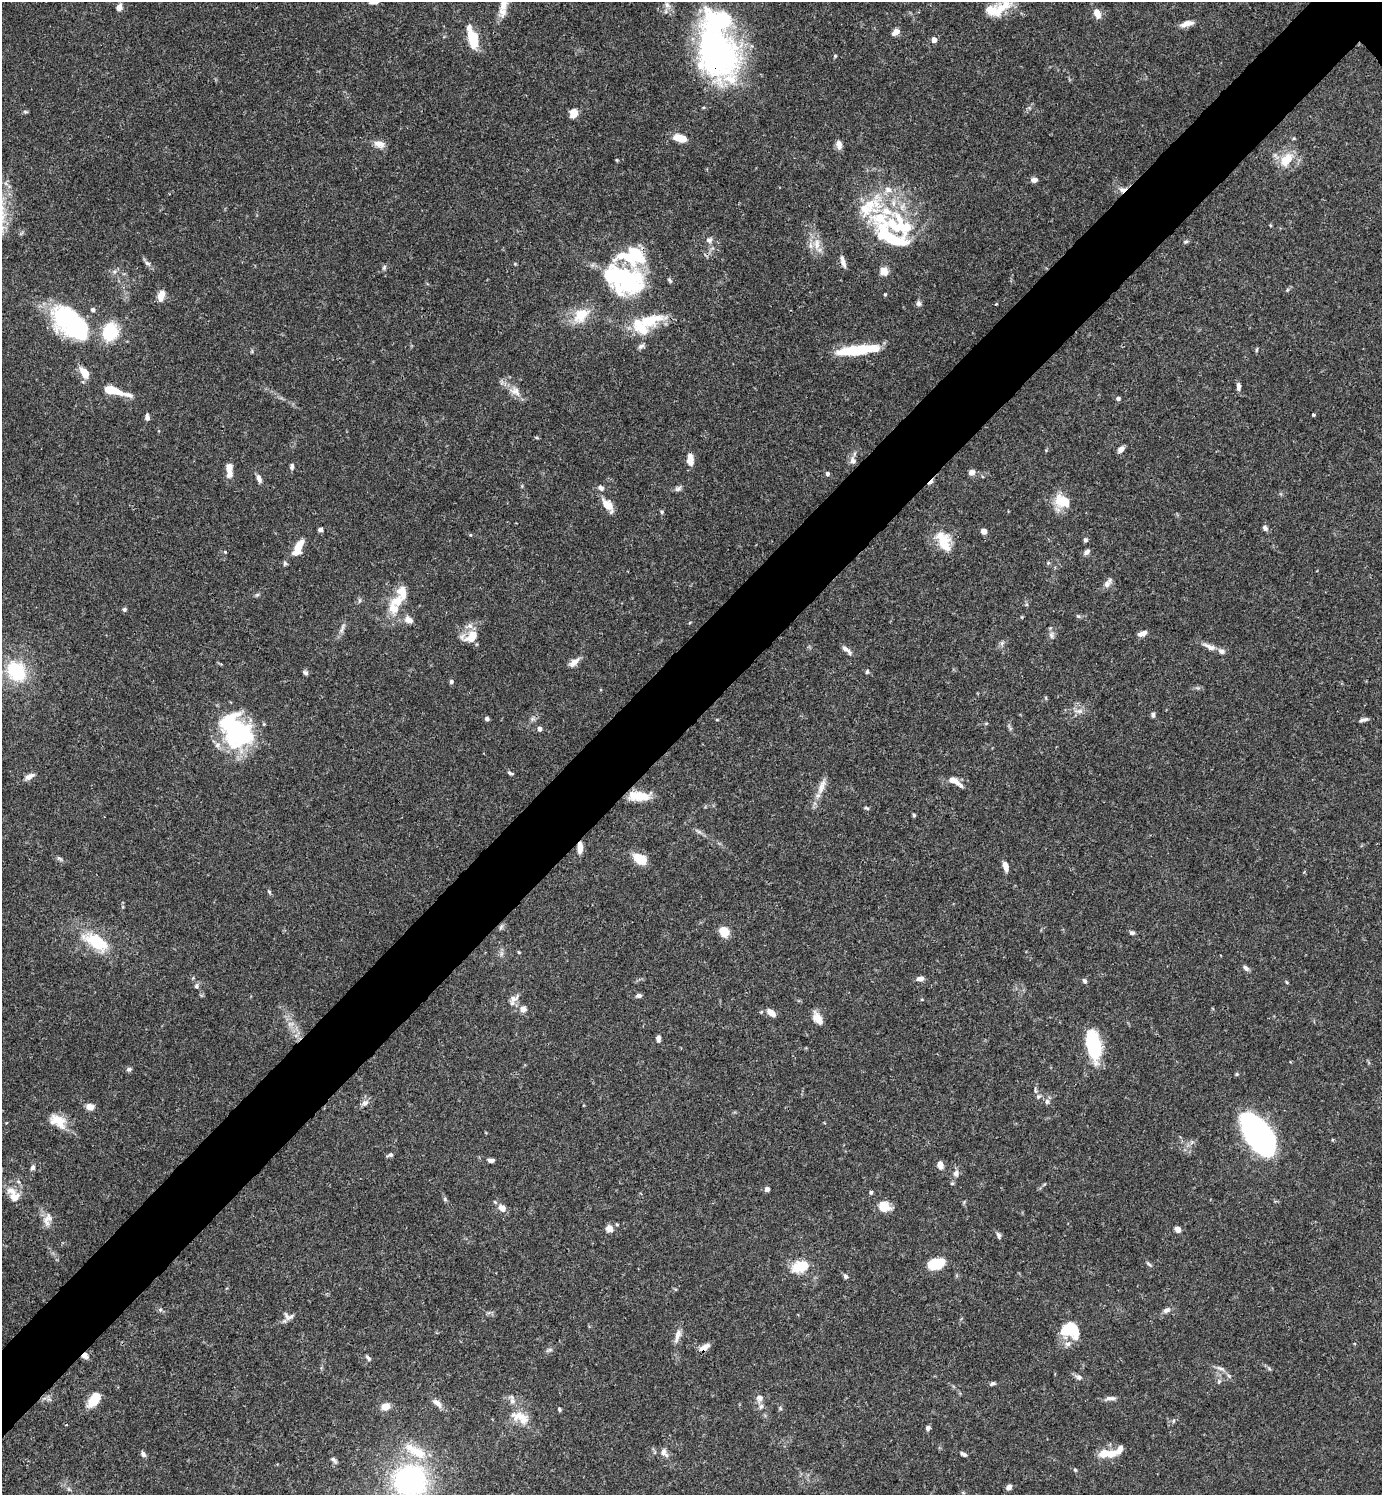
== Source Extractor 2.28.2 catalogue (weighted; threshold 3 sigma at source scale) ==
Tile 7 of 4 x 4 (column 3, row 2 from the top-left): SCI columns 3062-4441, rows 2989-4481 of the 5979 x 5980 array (HDU 1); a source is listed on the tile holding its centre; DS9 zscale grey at full resolution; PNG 1384 x 1497 px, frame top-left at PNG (2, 2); no overlay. Shown black and unused: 6% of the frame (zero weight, under 3 of 4 exposures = <1% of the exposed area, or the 3 px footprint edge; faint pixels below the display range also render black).
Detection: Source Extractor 2.28.2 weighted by HDU 2 'WHT'; one run over the whole footprint, this tile lists its part. Background 0.0656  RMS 0.0031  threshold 0.0141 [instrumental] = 3 sigma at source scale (4.5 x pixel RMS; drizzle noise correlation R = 1.50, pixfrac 1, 0.05/0.05 arcsec/px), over >= 5 px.
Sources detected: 228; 8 inside a brighter object's white glare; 1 cosmic-ray / hot-pixel residue — not listed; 31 inside a brighter listed object's ellipse — not listed separately; the other 188 listed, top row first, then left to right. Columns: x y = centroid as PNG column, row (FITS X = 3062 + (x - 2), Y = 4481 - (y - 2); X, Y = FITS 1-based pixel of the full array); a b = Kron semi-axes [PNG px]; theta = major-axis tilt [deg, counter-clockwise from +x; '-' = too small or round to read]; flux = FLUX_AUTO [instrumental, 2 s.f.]
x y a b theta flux
503 5 18 11 70 4
667 5 10 7 -56 1.5
119 7 7 6 - 1.9
998 11 24 13 54 5.9
1097 14 9 6 -67 3.4
1187 23 17 7 14 2.2
896 32 8 5 39 2.4
473 37 20 10 -80 9
934 40 4 4 - 2.5
717 53 62 44 -69 86
835 56 5 4 - 0.33
25 112 7 3 -9 0.43
573 113 8 7 - 4.1
680 138 14 7 -14 5.1
379 144 14 8 -17 2.4
839 144 11 7 -79 1.8
617 160 5 3 - 0.32
1286 160 23 14 53 6.4
1034 180 7 6 - 1.4
888 190 10 8 -16 2.2
1122 190 10 7 14 1.9
880 218 51 27 6 24
709 240 8 7 - 1.2
1186 242 7 4 19 0.52
817 244 17 8 86 3.3
843 261 16 5 -72 1.6
147 263 9 5 -23 0.85
384 267 8 5 64 0.62
884 271 12 10 -56 2.2
625 279 44 37 -24 38
669 280 7 4 -50 0.52
1287 290 5 4 - 0.41
885 294 4 4 - 0.32
161 295 12 7 75 3
918 303 7 6 - 0.92
996 304 3 3 - 0.26
581 315 23 15 44 7.7
650 320 37 15 19 12
69 321 45 29 -51 35
110 332 17 14 73 14
641 346 9 5 30 0.89
858 350 41 8 6 19
1257 350 7 3 81 0.4
85 373 13 7 -60 4.5
1238 386 10 5 -85 1.2
114 391 26 7 -15 9.7
515 391 16 10 -32 3
1118 398 6 5 - 0.71
1313 415 3 3 - 0.57
147 417 7 5 -85 1.1
1121 449 8 6 41 1.5
690 460 12 6 -85 3.5
853 460 10 8 -76 1.5
292 466 7 5 84 0.77
229 469 14 6 -87 4.4
972 472 7 6 - 1.6
827 474 5 5 - 0.74
259 478 10 5 -69 1.4
601 488 8 6 -25 1.1
678 489 10 6 28 0.9
1062 501 20 13 -31 7.6
608 506 13 10 47 2.4
662 512 5 4 - 0.43
1265 528 7 6 - 0.93
320 530 6 5 - 0.85
984 531 5 5 - 2
944 539 32 13 -66 6.5
1085 540 5 5 - 0.71
298 547 20 8 63 5.6
225 552 3 3 - 0.44
1086 552 8 6 39 1.1
285 563 6 5 - 0.53
1048 563 5 4 - 0.43
1107 584 11 8 68 1.5
402 592 16 11 -79 4.2
257 595 7 4 19 0.5
394 608 19 15 -57 5.7
124 609 6 5 - 0.6
1078 616 7 4 -43 0.43
409 620 10 8 -31 2.2
342 629 17 5 68 1.3
1142 633 11 5 20 1.7
1051 635 10 6 -89 1.1
471 637 21 13 18 5.2
1002 643 8 5 45 0.77
1209 647 20 7 -23 2.3
846 650 14 5 -40 1.4
574 662 14 7 37 2.2
16 671 21 16 -54 19
867 672 6 4 75 0.5
305 673 7 5 -33 0.77
451 682 7 5 74 0.51
1079 711 12 5 0 1.5
1153 715 7 5 82 0.68
487 719 5 5 - 0.69
1364 720 11 4 13 1
540 729 5 4 - 1.1
238 731 36 24 16 23
511 773 7 4 -19 0.57
29 776 15 7 26 1.7
954 781 20 7 -31 3
822 786 23 8 71 3.2
639 796 27 10 -1 6.6
867 808 8 3 -26 0.43
914 815 5 4 - 0.41
699 832 7 4 -19 0.71
580 848 11 5 90 3
59 858 8 5 -30 0.67
640 859 13 8 -31 8.1
1006 866 11 5 -77 2.2
269 892 5 4 - 0.47
501 927 8 4 54 0.62
724 932 10 9 - 4.6
1132 933 6 5 - 0.83
96 942 33 16 -31 13
1246 968 8 5 -45 1
920 978 8 5 13 1.6
1084 981 6 5 - 0.7
1286 982 5 3 - 0.33
196 986 7 6 - 0.84
639 996 7 5 6 0.92
514 998 15 9 24 1.9
523 1009 9 9 - 1.7
771 1012 12 6 -37 2.3
818 1018 16 9 -58 3
290 1024 10 4 -13 1
658 1039 8 5 -84 1
1093 1044 21 9 -77 36
129 1069 7 5 20 0.73
1035 1090 9 3 -79 0.55
1038 1096 7 6 - 0.74
1047 1101 7 6 - 0.84
365 1103 10 6 15 1.2
90 1107 8 6 -17 2.6
58 1121 23 14 -32 6
1259 1135 35 17 -57 130
390 1155 7 5 17 0.79
491 1160 9 5 5 0.92
940 1165 7 6 - 2.4
33 1167 7 6 - 0.84
956 1173 10 7 66 1.4
952 1183 6 4 0 0.35
767 1189 4 4 - 1.7
871 1192 4 4 - 0.58
14 1197 13 11 -12 3.2
445 1199 6 4 73 0.43
884 1207 13 12 - 4.3
502 1208 11 8 -38 2.1
47 1220 21 10 78 2.8
609 1228 8 7 - 2.2
1178 1229 6 5 - 1.6
999 1235 9 5 -66 0.8
936 1263 16 10 16 9.5
1149 1264 9 4 -44 0.6
801 1266 18 11 16 8.8
845 1276 6 5 - 0.84
160 1310 6 6 - 0.57
1166 1310 10 7 27 1.2
289 1316 16 9 -12 1.8
1073 1330 23 15 -63 7.8
677 1336 21 7 74 2.2
704 1348 13 7 35 2.4
549 1350 11 4 20 0.7
85 1356 8 8 - 1.3
368 1358 8 5 -49 0.74
1220 1368 14 4 -18 1.1
1079 1377 9 7 -21 1.1
1219 1381 6 4 -74 0.5
992 1383 7 5 29 0.61
759 1398 10 9 - 1.6
1110 1398 16 5 3 1.4
94 1399 14 7 53 9.6
512 1401 8 7 - 1.3
437 1403 16 7 -40 2
385 1407 10 8 19 2.7
780 1408 5 4 - 0.43
559 1409 5 4 - 0.47
520 1416 26 11 -6 4.6
1173 1421 6 3 71 0.42
928 1428 6 5 - 0.91
664 1453 13 8 -63 1.7
1112 1453 13 9 22 3.9
143 1454 8 5 -57 0.89
963 1454 9 4 -32 0.78
333 1460 9 5 -43 0.76
1075 1470 5 4 - 0.38
410 1480 34 31 -17 58
1009 1487 7 6 - 1.2
Overlapping masked pixels (flux is a lower limit): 6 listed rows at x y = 717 53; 1122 190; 843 261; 580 848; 704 1348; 85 1356
Isophote crosses this tile's border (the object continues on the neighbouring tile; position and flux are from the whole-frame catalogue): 2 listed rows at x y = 503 5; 410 1480